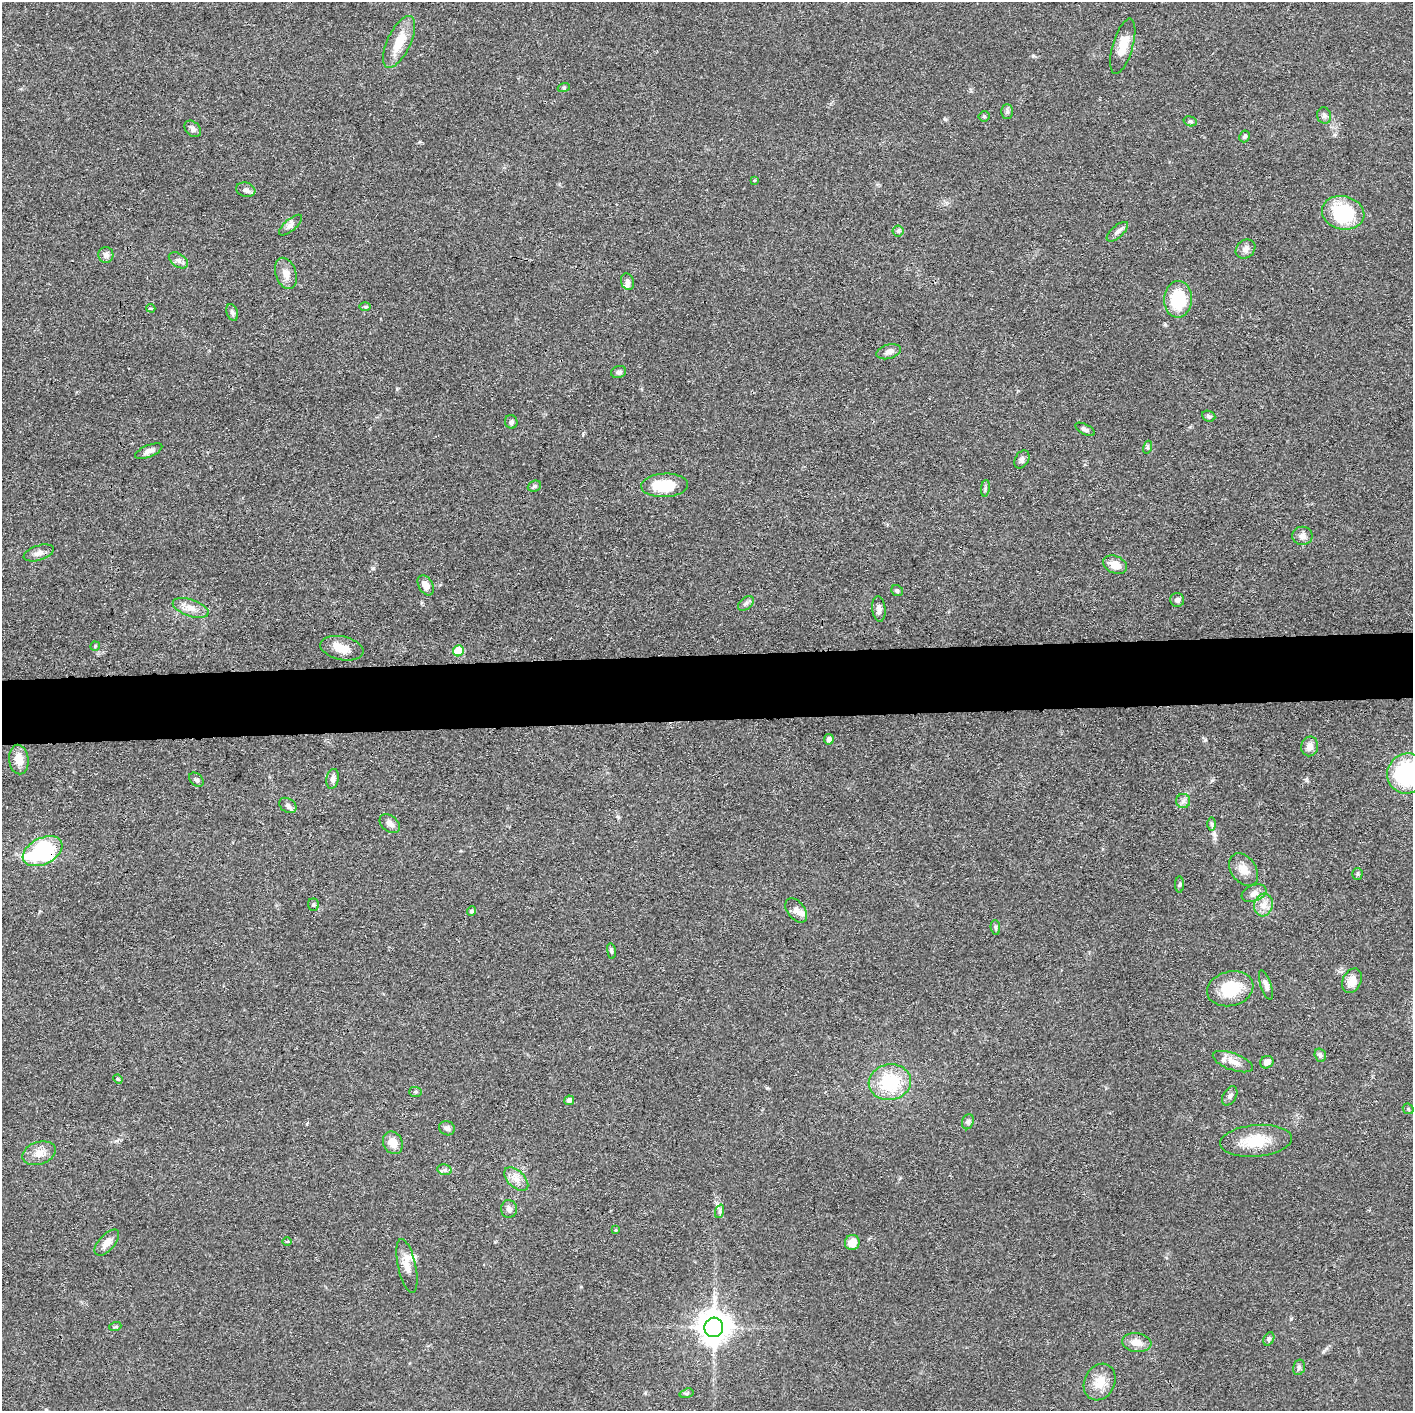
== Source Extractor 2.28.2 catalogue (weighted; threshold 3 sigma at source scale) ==
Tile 5 of 3 x 3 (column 2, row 2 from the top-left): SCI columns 1414-2824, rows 1426-2834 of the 4237 x 4258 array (HDU 1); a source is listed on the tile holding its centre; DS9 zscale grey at full resolution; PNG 1415 x 1413 px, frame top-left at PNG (2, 2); each listed source drawn as its Kron ellipse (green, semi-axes under 4 px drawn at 4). Shown black and unused: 5% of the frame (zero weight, under 3 of 4 exposures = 1% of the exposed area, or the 3 px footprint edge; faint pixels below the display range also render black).
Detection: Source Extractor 2.28.2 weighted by HDU 2 'WHT'; one run over the whole footprint, this tile lists its part. Background 0.0573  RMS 0.0053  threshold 0.024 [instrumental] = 3 sigma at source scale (4.5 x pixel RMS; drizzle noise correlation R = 1.50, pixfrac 1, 0.05/0.05 arcsec/px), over >= 5 px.
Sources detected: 105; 4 inside a brighter listed object's ellipse — not listed separately; the other 101 listed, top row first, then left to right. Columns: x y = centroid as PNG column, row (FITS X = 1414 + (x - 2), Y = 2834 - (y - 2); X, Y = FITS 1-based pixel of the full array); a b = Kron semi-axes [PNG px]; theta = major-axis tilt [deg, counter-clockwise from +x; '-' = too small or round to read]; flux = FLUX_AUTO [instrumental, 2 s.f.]
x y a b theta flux
399 42 28 11 64 12
1123 46 28 10 74 10
564 87 6 4 19 0.67
1007 111 7 6 - 1.3
984 116 5 5 - 0.79
1324 116 8 7 - 1.7
1190 121 7 5 -17 0.87
193 129 9 7 -42 2
1245 136 6 5 - 1.5
754 180 4 3 - 0.49
246 190 10 7 -18 2
1343 213 21 16 -12 36
290 225 14 6 41 2.1
898 231 5 5 - 1
1117 232 13 6 42 2.1
1245 249 10 8 40 2.5
106 255 8 7 - 2.1
178 260 11 6 -34 2.1
286 273 16 10 -71 4.9
627 282 8 6 -72 1.9
1178 299 18 14 86 22
365 307 6 4 0 0.76
151 308 4 3 - 0.62
232 312 9 5 -71 1.3
889 352 12 7 16 2.7
619 372 8 6 19 1.7
1209 416 7 5 -22 1
511 422 7 6 - 1.4
1085 429 11 5 -28 1.7
1148 447 6 4 72 0.86
149 451 14 6 22 2.9
1022 459 9 6 62 1.8
665 485 23 12 3 21
534 486 7 5 22 1.1
985 488 8 4 82 1.1
1302 536 10 9 - 3.3
39 553 16 7 17 3.1
1115 565 12 8 -24 6
426 585 11 7 -59 4.5
897 591 6 5 - 0.99
1177 600 7 7 - 1.9
746 603 9 5 40 1.6
191 608 19 8 -19 5.1
879 609 13 6 -84 2.5
95 646 5 4 - 0.68
342 648 22 11 -12 7.6
458 651 5 5 - 16
829 739 5 5 - 2.5
1310 746 10 8 77 3.8
19 760 15 10 -85 6.7
1407 774 20 19 - 58
332 779 10 6 79 2.7
196 780 8 6 -43 1.3
1183 801 7 7 - 1.7
288 805 9 7 -34 2
390 824 11 8 -38 2.6
1212 824 7 4 89 0.98
43 851 21 13 26 70
1244 870 18 12 -55 6
1357 874 5 5 - 0.84
1180 884 8 4 89 0.9
1254 893 13 8 21 3.5
313 905 6 5 - 1
1264 905 11 9 75 4.6
796 910 14 8 -52 3.1
471 911 5 4 - 1.1
995 927 7 4 -85 0.98
611 951 8 4 -82 0.89
1352 981 13 9 64 6.4
1266 985 15 5 -73 2.6
1230 989 23 17 14 20
1320 1055 7 5 -72 1.5
1233 1062 21 8 -20 5
1267 1062 7 6 - 3.5
118 1079 5 4 - 0.59
890 1082 21 17 10 30
416 1092 6 5 - 0.83
1230 1096 10 6 60 1.9
569 1100 5 4 - 2.4
1408 1109 6 5 - 0.7
968 1122 8 5 69 1.2
447 1128 8 7 - 1.7
1256 1141 36 16 5 18
393 1143 12 9 -64 6
39 1153 17 11 18 5.4
445 1170 7 5 -11 1.3
516 1179 14 8 -44 4.5
509 1209 9 8 - 2.4
720 1211 7 4 72 1.1
615 1230 4 3 - 0.53
287 1242 5 3 - 0.6
107 1243 16 8 47 4.8
852 1243 8 7 - 6.8
407 1266 27 9 -77 6.1
115 1327 6 4 19 0.69
714 1327 9 9 - 950
1269 1339 7 5 59 0.98
1137 1343 15 9 -7 5.7
1299 1367 8 5 75 1.3
1100 1382 19 15 63 9
686 1393 7 4 17 0.97
Overlapping masked pixels (flux is a lower limit): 1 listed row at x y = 43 851
Isophote crosses this tile's border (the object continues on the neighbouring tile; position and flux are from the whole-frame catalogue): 2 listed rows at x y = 1407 774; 1408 1109
Unlisted compact peaks at least as high as the median listed source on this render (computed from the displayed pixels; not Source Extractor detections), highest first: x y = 373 568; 1205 740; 767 1088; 1307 780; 1033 56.